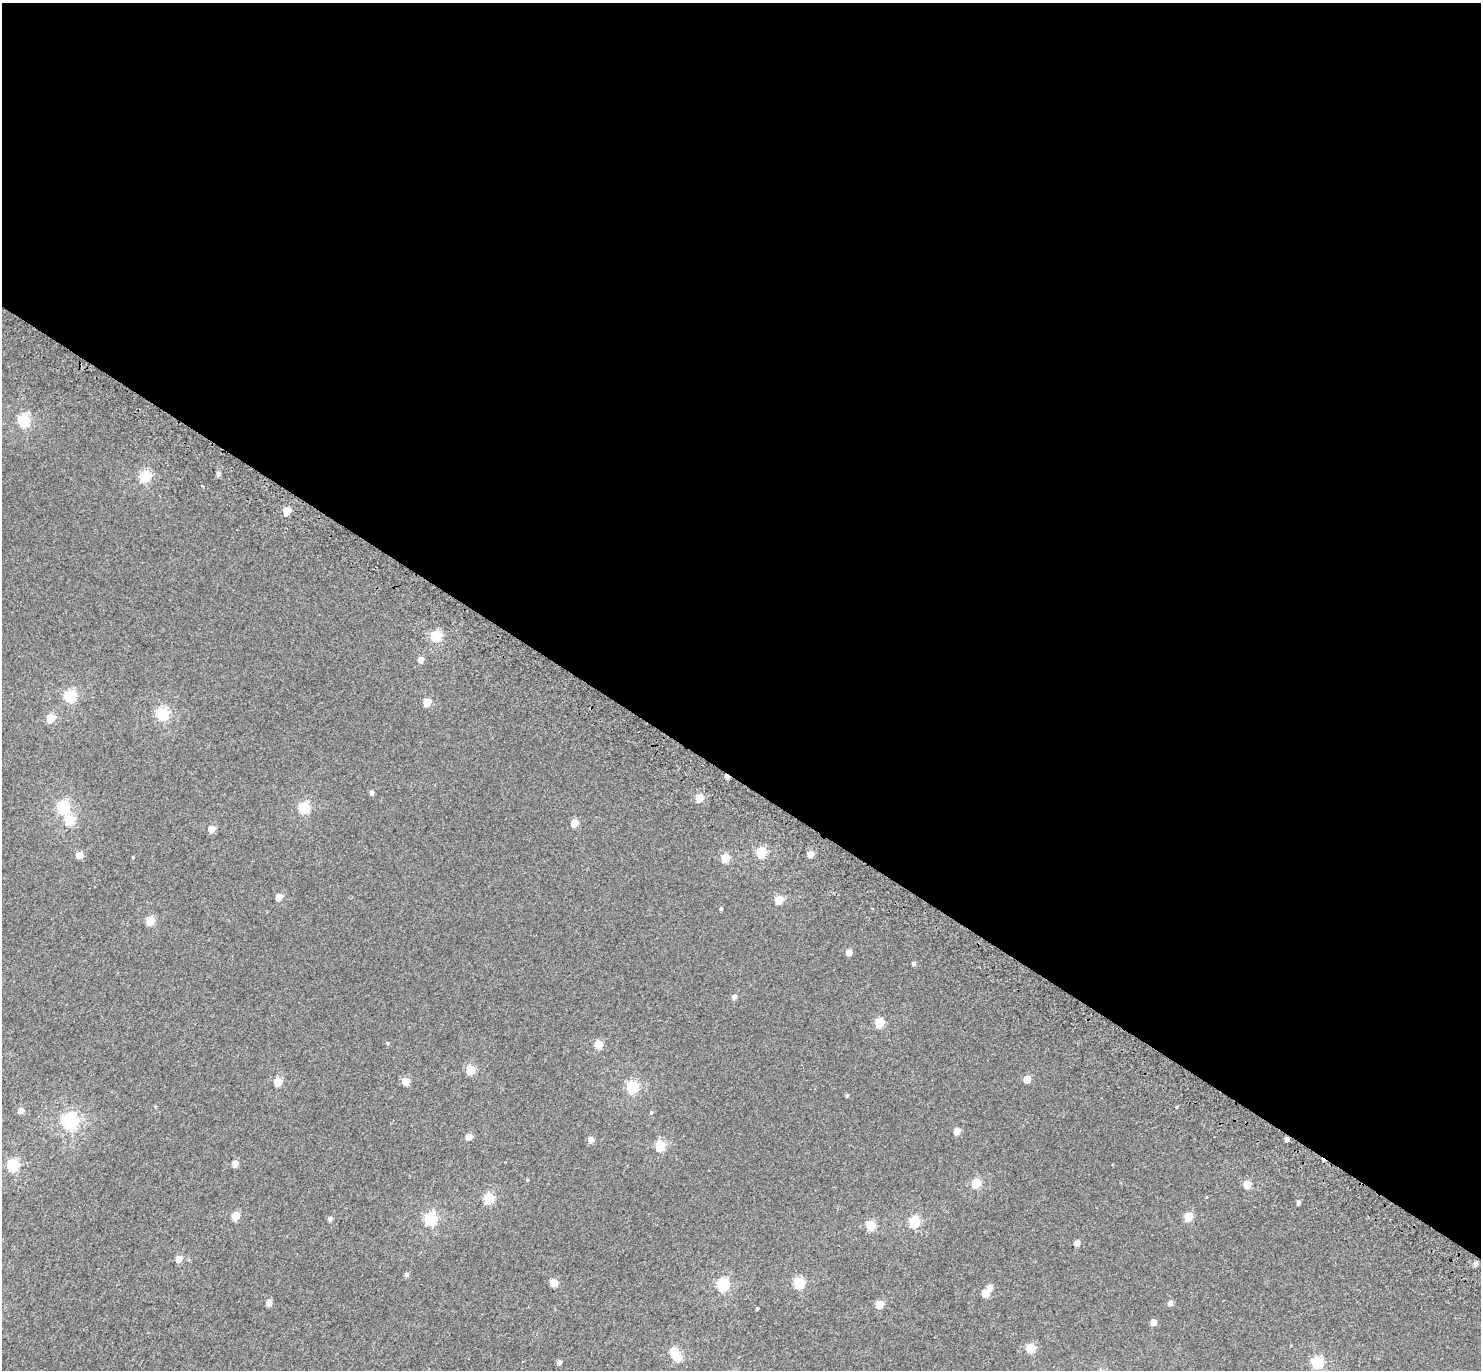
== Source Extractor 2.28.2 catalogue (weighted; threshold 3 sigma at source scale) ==
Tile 3 of 4 x 4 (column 3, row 1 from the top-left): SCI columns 3060-4538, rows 4485-5852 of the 6113 x 6171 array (HDU 1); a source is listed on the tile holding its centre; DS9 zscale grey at full resolution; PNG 1483 x 1372 px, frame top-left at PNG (2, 3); no overlay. Shown black and unused: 57% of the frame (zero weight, under 3 of 5 exposures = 6% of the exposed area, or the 3 px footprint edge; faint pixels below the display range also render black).
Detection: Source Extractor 2.28.2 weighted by HDU 2 'WHT'; one run over the whole footprint, this tile lists its part. Background 0.00263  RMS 0.0031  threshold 0.0141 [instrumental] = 3 sigma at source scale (4.5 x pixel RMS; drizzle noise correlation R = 1.50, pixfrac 1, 0.0396/0.0396 arcsec/px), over >= 5 px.
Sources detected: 80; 1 inside a brighter object's white glare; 1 cosmic-ray / hot-pixel residue — not listed; the other 78 listed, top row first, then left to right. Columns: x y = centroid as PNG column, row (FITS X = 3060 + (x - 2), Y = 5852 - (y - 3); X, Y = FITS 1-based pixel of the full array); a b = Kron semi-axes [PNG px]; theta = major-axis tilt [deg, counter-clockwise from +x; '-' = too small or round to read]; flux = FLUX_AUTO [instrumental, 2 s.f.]
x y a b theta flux
24 420 6 6 - 27
218 474 5 4 - 1
145 476 6 5 - 23
287 511 5 4 - 6.9
436 636 5 5 - 19
420 659 5 4 - 2.1
70 696 6 5 - 26
427 702 5 5 - 6.7
162 714 6 5 - 30
51 718 5 5 - 7.5
372 792 4 4 - 1
699 798 5 5 - 7.1
63 807 6 5 - 30
304 808 6 5 - 20
69 820 5 5 - 13
575 823 5 5 - 5.2
211 829 4 4 - 3.6
761 853 5 5 - 18
810 854 5 4 - 3.9
79 855 5 5 - 3.1
133 857 4 3 - 0.22
725 858 5 5 - 8.4
279 897 5 4 - 3.8
779 900 5 5 - 8.8
721 909 3 3 - 0.44
150 921 5 5 - 8.7
849 952 5 4 - 3.2
914 963 4 4 - 0.82
734 996 5 5 - 1.2
879 1023 5 5 - 13
387 1043 4 4 - 0.28
598 1044 5 5 - 8.7
470 1070 5 5 - 13
1027 1079 5 5 - 3.4
406 1081 5 5 - 6.2
278 1082 5 5 - 8.7
632 1087 6 5 - 26
847 1095 4 4 - 0.38
1176 1107 4 3 - 0.23
21 1111 5 5 - 2.2
651 1113 5 4 - 0.31
70 1121 6 6 - 61
957 1131 5 4 - 3.3
469 1137 5 4 - 3.8
1287 1139 4 4 - 1.1
591 1140 5 4 - 1.9
660 1146 5 5 - 15
235 1163 4 4 - 3.1
13 1165 5 5 - 26
527 1180 4 4 - 0.28
976 1183 5 5 - 13
1247 1184 5 5 - 6
489 1198 5 5 - 18
1298 1202 4 4 - 0.85
235 1216 5 5 - 7.3
1188 1217 5 5 - 8.5
330 1218 5 4 - 0.88
430 1219 6 5 - 30
914 1222 5 5 - 20
871 1225 5 5 - 12
1077 1243 4 4 - 1.9
178 1259 5 4 - 3.2
1476 1264 4 4 - 1.3
407 1275 4 4 - 0.81
554 1283 5 5 - 6.3
799 1283 5 5 - 17
722 1285 6 5 - 27
990 1287 5 4 - 1.9
985 1293 5 5 - 5.7
269 1303 5 4 - 2.1
1170 1303 5 4 - 1.5
879 1304 5 5 - 6.1
757 1308 3 3 - 0.37
1153 1322 4 4 - 2.4
1030 1348 5 5 - 11
674 1352 5 5 - 8.6
559 1362 4 4 - 1.3
1317 1363 6 5 - 24
Overlapping masked pixels (flux is a lower limit): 1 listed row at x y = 1287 1139